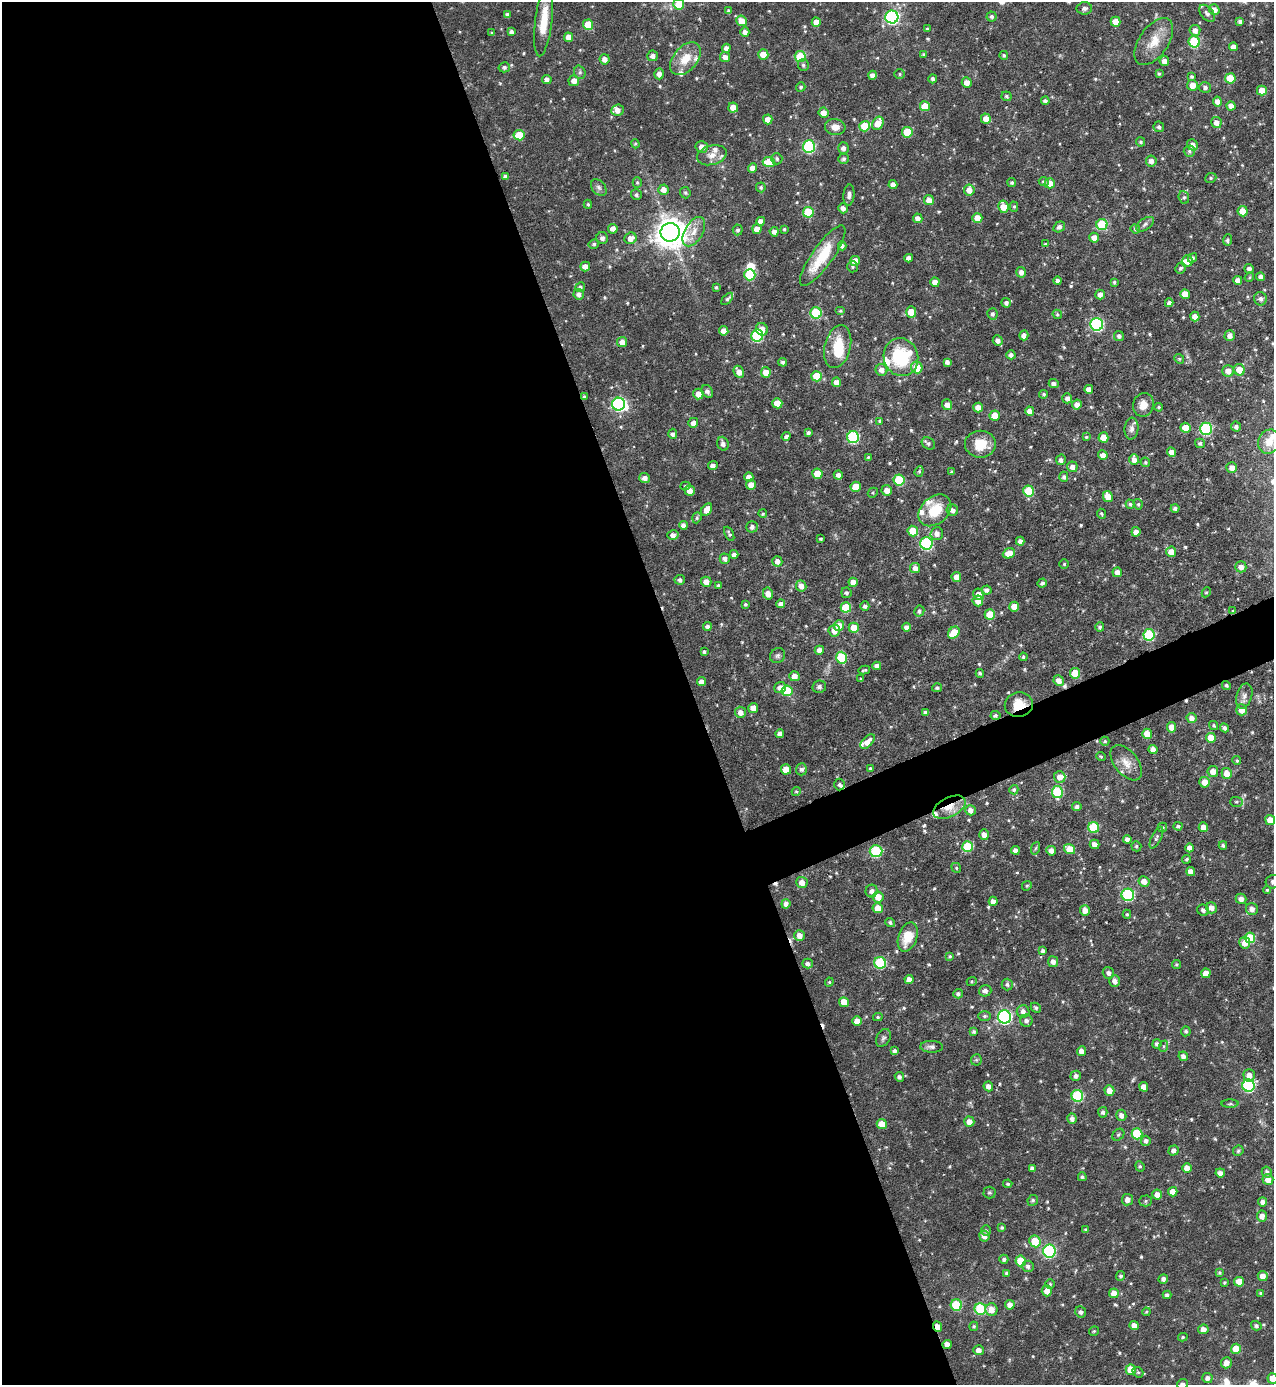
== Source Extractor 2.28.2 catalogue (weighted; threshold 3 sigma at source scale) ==
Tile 9 of 4 x 4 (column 1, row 3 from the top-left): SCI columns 152-1423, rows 1384-2766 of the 5520 x 5532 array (HDU 1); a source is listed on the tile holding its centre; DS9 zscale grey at full resolution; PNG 1276 x 1387 px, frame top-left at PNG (2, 2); each listed source drawn as its Kron ellipse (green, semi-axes under 4 px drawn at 4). Shown black and unused: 56% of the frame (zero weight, under 5 of 9 exposures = <1% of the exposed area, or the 3 px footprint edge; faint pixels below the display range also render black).
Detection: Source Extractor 2.28.2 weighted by HDU 2 'WHT'; one run over the whole footprint, this tile lists its part. Background 0.0558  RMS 0.0044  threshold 0.018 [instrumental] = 3 sigma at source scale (4.09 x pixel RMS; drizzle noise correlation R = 1.36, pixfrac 0.8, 0.05/0.05 arcsec/px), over >= 5 px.
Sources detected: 619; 3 inside a brighter object's white glare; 7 cosmic-ray / hot-pixel residue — neither listed nor drawn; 18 inside a brighter listed object's ellipse — not listed separately; of the other 591, all 500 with FLUX_AUTO >= 0.537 (the completeness limit of this list) listed and drawn (91 fainter detections not listed), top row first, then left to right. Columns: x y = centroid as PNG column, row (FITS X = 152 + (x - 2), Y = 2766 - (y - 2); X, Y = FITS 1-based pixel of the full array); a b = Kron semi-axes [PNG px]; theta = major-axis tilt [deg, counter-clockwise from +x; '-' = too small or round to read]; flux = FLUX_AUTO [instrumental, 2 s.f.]
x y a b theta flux
679 4 5 5 - 8.9
1084 8 7 6 - 1.4
1214 10 5 5 - 3.2
729 11 4 4 - 1
1207 13 10 6 -51 1.5
507 15 4 4 - 1.3
992 16 5 5 - 1.1
892 17 6 6 - 75
544 21 35 8 83 10
741 21 5 5 - 4.6
1240 21 4 4 - 1.3
816 22 4 4 - 4.3
1115 22 5 5 - 3.8
588 25 5 5 - 10
927 29 4 4 - 0.57
1195 30 5 5 - 2.3
511 32 4 4 - 1.2
745 32 5 4 - 2.1
492 33 3 3 - 0.58
568 37 5 4 - 3.4
1154 41 27 14 55 8.6
1194 42 6 5 - 26
1233 47 4 4 - 2.6
726 48 4 4 - 1.9
763 54 5 5 - 4.8
924 54 4 4 - 0.62
1004 55 4 4 - 0.74
653 56 5 5 - 1.9
800 56 5 5 - 17
725 57 5 5 - 2.4
605 59 5 5 - 2.8
685 59 19 12 50 8
1164 61 5 4 - 2.5
803 65 6 5 - 0.9
504 67 5 5 - 1.1
580 72 7 5 -71 0.92
659 74 5 5 - 2.6
900 74 5 5 - 0.77
1159 74 4 3 - 0.76
872 75 4 4 - 2
1192 77 4 4 - 0.78
1230 78 5 5 - 11
547 79 5 4 - 1.6
933 79 4 4 - 1
574 81 5 5 - 2.7
967 82 5 5 - 3.4
1192 85 5 5 - 3.9
801 87 5 4 - 0.84
1205 87 6 5 - 1.4
1262 91 5 5 - 6
1006 96 5 5 - 0.82
1045 101 4 4 - 1.2
1217 101 5 4 - 2.3
925 106 5 5 - 7.4
1231 106 4 4 - 2.6
733 107 5 5 - 4.1
618 110 6 5 - 2.9
823 113 5 5 - 3.3
768 119 5 4 - 3.3
986 119 5 5 - 3.7
878 123 7 5 61 6.7
1216 123 5 5 - 2.8
865 126 5 5 - 11
835 127 10 8 -8 3.2
1159 127 5 5 - 1.3
907 132 5 5 - 12
519 135 5 5 - 8.9
1141 142 5 4 - 0.79
635 144 4 4 - 0.56
1192 145 6 5 - 2.5
702 147 6 6 - 3
809 147 6 6 - 40
843 148 6 5 - 1.8
1189 151 5 5 - 0.98
712 155 15 9 15 3.7
777 159 6 5 - 0.97
844 159 5 5 - 0.93
1151 161 5 5 - 2.5
769 162 6 5 - 8.6
753 168 4 4 - 2.5
505 176 4 4 - 1.2
1211 178 6 4 22 0.66
637 182 5 4 - 0.67
1044 182 5 4 - 1
1012 183 4 4 - 0.88
1050 183 5 5 - 3.9
893 185 4 4 - 2.3
599 187 9 6 -51 1.3
761 187 5 5 - 0.88
663 190 5 5 - 2.9
969 190 5 5 - 3.5
685 193 6 5 - 0.73
636 195 5 5 - 0.97
849 195 10 5 85 1.7
1184 197 6 5 - 0.85
929 200 5 5 - 3.6
588 204 4 4 - 0.6
1003 207 6 5 - 5.6
1014 207 5 4 - 0.59
843 208 5 4 - 2
1243 211 5 5 - 5.9
808 212 5 5 - 17
918 218 5 4 - 2.4
977 218 5 5 - 5.4
761 221 4 4 - 2.4
1102 224 5 5 - 23
1145 224 10 5 35 1.3
1059 227 6 5 - 1.7
613 229 5 4 - 2.7
757 229 5 4 - 4
784 229 3 3 - 0.59
1135 229 4 4 - 0.69
738 230 5 5 - 1
670 232 9 9 - 660
694 232 16 9 59 4.3
774 232 5 4 - 2
602 238 6 6 - 1.6
631 238 6 5 - 2.9
1094 238 5 4 - 2.5
1227 240 5 4 - 0.9
594 244 5 5 - 0.88
1045 244 4 4 - 0.55
842 246 4 4 - 1.2
823 256 36 10 55 17
909 258 4 4 - 2.1
1192 258 5 4 - 1.1
855 261 5 5 - 4
1187 261 6 5 - 2.9
585 267 5 5 - 3.3
852 267 5 5 - 0.7
1180 268 6 5 - 0.96
1249 269 5 5 - 1.7
1021 272 5 5 - 2.1
750 275 5 5 - 21
1249 277 5 4 - 0.56
1261 277 4 4 - 1.7
1238 280 4 4 - 2.6
1058 281 4 4 - 1.4
935 282 4 4 - 3.7
1114 282 4 4 - 0.65
580 287 5 4 - 1.1
716 287 3 3 - 0.65
579 294 5 5 - 1.8
1100 294 5 4 - 2.4
1185 294 5 4 - 4.2
727 299 7 4 47 0.9
1260 299 7 6 - 1.7
1006 303 5 4 - 1.3
1169 303 4 4 - 1.7
840 311 5 4 - 0.62
911 312 5 5 - 6.2
816 313 6 5 - 24
992 314 6 5 - 1.1
1057 314 5 4 - 0.74
1195 316 5 4 - 3.1
1097 324 6 6 - 57
762 329 6 6 - 3
724 331 5 4 - 3.1
757 335 6 6 - 40
1024 335 5 4 - 2.2
1119 336 5 5 - 1.1
1230 336 5 5 - 2.4
998 340 5 5 - 1.9
622 342 5 5 - 3.5
838 347 22 13 76 13
1011 355 4 4 - 1.4
901 357 19 17 -72 25
1179 359 5 4 - 0.6
783 362 4 4 - 1.1
947 362 4 4 - 1.6
917 367 6 5 - 8.8
881 370 6 6 - 2.5
1239 370 6 5 - 5.7
1228 371 6 5 - 3.3
739 372 6 5 - 2.9
766 372 5 5 - 4.1
817 376 5 5 - 11
836 382 5 4 - 3
1054 384 5 4 - 1.4
1089 389 4 4 - 2.3
707 391 7 5 -53 1.5
698 394 5 5 - 3.5
1044 394 4 4 - 0.85
584 396 4 3 - 0.58
1067 398 5 5 - 1.8
777 403 5 5 - 7.1
618 404 6 6 - 68
1077 404 5 5 - 2.7
947 405 5 5 - 2.7
1143 405 12 10 77 4.6
1159 407 4 4 - 0.64
978 408 5 4 - 3.5
1030 411 4 4 - 2.7
995 416 5 5 - 5.9
880 421 4 3 - 0.68
693 423 5 5 - 2.2
1236 427 5 5 - 1.5
1185 428 5 5 - 6.5
1131 429 11 7 85 2
1206 429 6 6 - 41
808 433 4 3 - 1
673 434 5 4 - 1.2
786 436 4 4 - 1.2
853 437 6 6 - 44
1086 437 4 3 - 0.54
1103 437 5 5 - 5.6
1269 442 12 10 66 4.3
928 443 7 5 -37 1.1
1200 443 5 4 - 1
723 444 7 5 -71 1.7
980 444 15 13 0 8.7
1171 452 4 4 - 3
1103 455 5 4 - 2.8
868 457 3 3 - 0.54
1061 460 5 5 - 1.4
1134 460 5 5 - 2.5
1145 462 5 4 - 0.79
713 466 5 4 - 1.9
1072 467 5 5 - 2.1
1232 467 5 5 - 2.8
919 471 5 4 - 0.66
952 472 3 3 - 0.88
817 474 5 5 - 7.2
838 475 4 4 - 1.6
749 477 4 4 - 2.9
1064 477 5 4 - 1.1
645 478 5 5 - 2.3
899 480 5 5 - 20
751 485 5 5 - 2.8
686 486 5 4 - 0.72
856 487 5 5 - 6.9
887 490 5 5 - 3
690 491 5 5 - 3.2
1029 491 5 5 - 18
873 493 5 4 - 0.57
1108 496 6 4 -62 4.3
1130 504 4 4 - 0.84
1138 504 5 4 - 0.81
1175 508 4 4 - 1.1
707 509 7 5 58 3.8
935 510 18 13 42 12
952 510 6 5 - 2
763 514 4 4 - 0.7
1102 514 5 4 - 0.64
697 518 5 4 - 0.69
683 525 4 4 - 1.9
752 527 6 5 - 1.7
913 531 5 5 - 9.5
1136 532 4 4 - 2.9
937 533 6 6 - 2.7
729 534 7 4 -64 0.81
673 535 5 5 - 2.4
821 539 3 3 - 0.74
1020 541 4 4 - 1.8
926 543 6 6 - 46
1171 552 5 5 - 3.8
1009 553 6 5 - 5
734 554 4 4 - 1.8
725 559 5 5 - 1.7
777 561 5 5 - 2.2
1064 564 5 4 - 0.59
1241 567 5 5 - 2.7
915 568 5 5 - 2.3
1117 572 5 4 - 2.6
956 577 5 5 - 2.9
680 580 5 5 - 1.2
706 582 5 5 - 3.4
853 582 4 4 - 3.2
1042 583 5 4 - 0.94
718 585 3 3 - 0.67
801 586 6 5 - 2.9
987 590 5 4 - 1.7
1206 592 5 4 - 0.66
846 593 5 5 - 1.1
768 594 6 5 - 3.3
979 594 6 5 - 3.2
978 601 5 5 - 3.5
745 604 3 3 - 0.71
780 604 4 4 - 1.8
865 606 4 4 - 1.3
846 607 5 5 - 13
1014 607 5 5 - 4.4
919 611 5 5 - 1
1233 611 4 4 - 0.54
990 614 5 5 - 9.3
707 626 4 4 - 1.5
839 626 5 5 - 5.6
906 627 4 4 - 1.9
1100 627 5 4 - 1
854 628 5 5 - 8.1
834 631 6 5 - 3.3
954 633 6 5 - 9.1
1149 635 6 5 - 26
819 650 4 4 - 3
704 652 4 3 - 0.83
778 656 8 7 - 1.2
1023 657 4 4 - 0.71
841 658 6 5 - 22
877 666 4 4 - 1.9
864 670 6 3 10 0.69
980 673 4 3 - 0.66
1075 673 5 5 - 8.8
794 676 5 5 - 3.7
860 679 3 3 - 0.57
1059 681 5 5 - 2.9
701 682 4 4 - 2.7
1226 685 5 4 - 0.7
819 687 7 6 - 1
780 688 6 5 - 2.8
937 688 5 4 - 1
787 691 5 5 - 17
1244 696 13 7 74 2.1
1019 705 14 12 12 7.6
753 708 5 5 - 3.1
1241 710 5 5 - 4.2
740 712 5 5 - 2.6
925 712 3 3 - 0.89
995 715 5 4 - 1
1191 718 5 5 - 2.3
1214 726 5 4 - 0.64
1171 727 5 5 - 3.9
1224 728 4 4 - 1.2
780 734 4 4 - 2.4
1147 734 5 5 - 5.4
1211 738 5 5 - 5.3
1105 741 4 4 - 0.6
868 742 9 5 46 3.2
1153 750 5 4 - 2.7
1101 757 5 3 - 0.55
1237 761 4 4 - 0.65
1126 763 20 11 -51 4.6
870 768 3 3 - 0.55
786 769 5 5 - 5.5
801 769 6 5 - 1.4
1213 771 5 5 - 3.5
1227 773 5 5 - 4.3
1060 777 6 6 - 3.1
1204 782 5 5 - 3.9
839 784 6 5 - 1.1
1014 790 5 4 - 0.81
796 791 5 4 - 0.62
1057 792 6 5 - 24
1236 802 6 5 - 0.75
1077 806 4 4 - 1.2
949 807 17 9 26 7
970 810 5 5 - 2.3
1270 820 5 4 - 4.7
1178 826 4 4 - 0.87
1094 827 5 5 - 20
1162 827 5 4 - 0.69
1203 827 5 4 - 3.2
984 835 5 5 - 2.7
1156 838 12 5 64 1.1
1127 839 4 4 - 1.7
1095 844 5 4 - 2.6
1223 845 4 4 - 0.93
1136 846 5 4 - 0.82
967 847 5 5 - 16
1036 848 6 4 70 0.65
1190 848 4 4 - 2.4
1070 849 5 5 - 6.5
1015 850 4 4 - 2.2
876 851 6 6 - 34
1051 851 5 4 - 2.6
1187 859 4 4 - 0.79
956 868 5 4 - 0.62
1191 871 4 4 - 2.6
1144 881 5 5 - 3.4
1273 882 7 6 - 1.1
802 883 6 5 - 3.1
1027 886 5 4 - 0.57
1267 890 4 4 - 0.54
872 891 6 6 - 1.8
1128 895 6 6 - 43
878 897 5 5 - 5.3
1241 899 5 5 - 2.1
993 901 5 4 - 2.1
786 904 5 4 - 2.1
878 908 5 5 - 5.3
1211 908 6 5 - 3
1252 909 6 6 - 2.5
1085 910 5 5 - 3
1203 910 6 5 - 1.3
1127 914 4 4 - 0.6
890 923 5 4 - 1
799 935 5 5 - 2.7
908 937 15 9 71 9.3
1250 938 5 5 - 12
1245 943 6 5 - 3.3
1043 951 4 4 - 1
950 956 4 4 - 0.7
1053 962 5 5 - 2.2
880 963 6 6 - 33
808 964 5 5 - 1.3
1177 964 4 4 - 0.64
1108 973 6 5 - 1.6
1206 973 4 4 - 4.3
909 980 5 4 - 2.6
1115 981 6 5 - 2.2
829 982 4 4 - 0.54
972 982 5 4 - 0.56
1007 984 6 5 - 1.1
985 991 6 5 - 1.7
958 994 5 4 - 1.1
844 1002 5 5 - 6
1036 1008 5 4 - 0.86
1023 1011 6 6 - 1.7
985 1016 6 5 - 0.86
878 1017 5 4 - 0.56
1004 1017 6 6 - 82
857 1021 5 5 - 3.9
1026 1021 6 6 - 1.5
1186 1031 5 5 - 0.89
974 1032 4 4 - 0.72
883 1038 9 6 60 1.3
1157 1044 4 4 - 1.3
1164 1046 6 4 71 0.63
932 1047 11 6 -2 1.7
895 1051 4 3 - 1.1
1081 1051 5 4 - 2.6
1183 1056 5 4 - 1.5
976 1060 5 5 - 0.68
1249 1075 6 5 - 2.7
1076 1076 5 5 - 1.4
899 1077 5 4 - 1.2
988 1086 5 4 - 2.2
1248 1086 6 6 - 49
1144 1087 5 4 - 3.5
1109 1091 5 5 - 3.9
1077 1096 6 6 - 33
1230 1104 8 3 0 0.62
1103 1112 5 4 - 1.2
1121 1115 5 5 - 1.8
1072 1119 5 4 - 1.6
969 1122 5 5 - 2.7
882 1124 5 5 - 5.3
1137 1134 5 5 - 20
1118 1135 7 5 45 0.77
1146 1141 5 5 - 1.4
1174 1150 5 5 - 1.8
1238 1151 5 5 - 0.95
1140 1166 5 4 - 0.62
1032 1168 4 4 - 1.4
1187 1168 5 4 - 3.5
1267 1172 5 5 - 1.3
1220 1173 5 4 - 1.8
1082 1177 4 4 - 0.71
1268 1179 5 5 - 3.6
1008 1184 4 3 - 0.6
1173 1192 4 4 - 3.5
989 1193 6 6 - 0.67
1157 1195 5 5 - 2.7
1033 1200 5 5 - 0.77
1127 1200 6 5 - 2.6
1146 1201 6 5 - 0.8
1263 1202 4 4 - 1.9
1262 1216 5 5 - 2.3
1002 1227 4 4 - 0.71
1086 1230 4 3 - 0.97
986 1231 5 5 - 0.79
984 1236 5 5 - 2
1035 1241 6 5 - 10
1049 1251 6 6 - 47
1004 1259 4 4 - 1
1021 1261 5 5 - 12
1028 1266 6 5 - 1.3
1006 1273 4 4 - 0.63
1220 1273 4 4 - 0.65
1121 1276 5 4 - 0.91
1263 1276 5 5 - 2.9
1163 1279 5 4 - 1.3
1225 1282 4 4 - 0.56
1239 1282 5 5 - 6.2
1050 1284 5 4 - 0.64
1047 1291 5 5 - 3.6
1114 1293 5 5 - 4.5
1261 1293 4 4 - 0.72
1167 1295 4 4 - 1
956 1305 6 5 - 20
1010 1305 5 5 - 2.4
980 1309 6 5 - 26
991 1310 6 6 - 4
1081 1312 6 5 - 1.4
1146 1312 4 4 - 0.59
937 1326 5 4 - 4.1
974 1326 4 4 - 0.6
1134 1326 4 4 - 2.9
1256 1326 5 4 - 1
1203 1329 5 5 - 2.3
1094 1331 5 5 - 0.57
1183 1337 4 4 - 0.6
947 1344 5 4 - 3
1236 1349 5 5 - 9
978 1350 5 5 - 2.3
1226 1363 6 5 - 2.8
1131 1370 5 5 - 7.7
1138 1372 6 5 - 0.71
1207 1378 5 5 - 1.7
1273 1378 5 5 - 4.6
1183 1384 5 5 - 1.5
Overlapping masked pixels (flux is a lower limit): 7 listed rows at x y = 584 396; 1233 611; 1019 705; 995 715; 949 807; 937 1326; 947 1344
Isophote crosses this tile's border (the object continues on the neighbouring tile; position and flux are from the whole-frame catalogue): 5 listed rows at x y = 679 4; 544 21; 1273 882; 1273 1378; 1183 1384